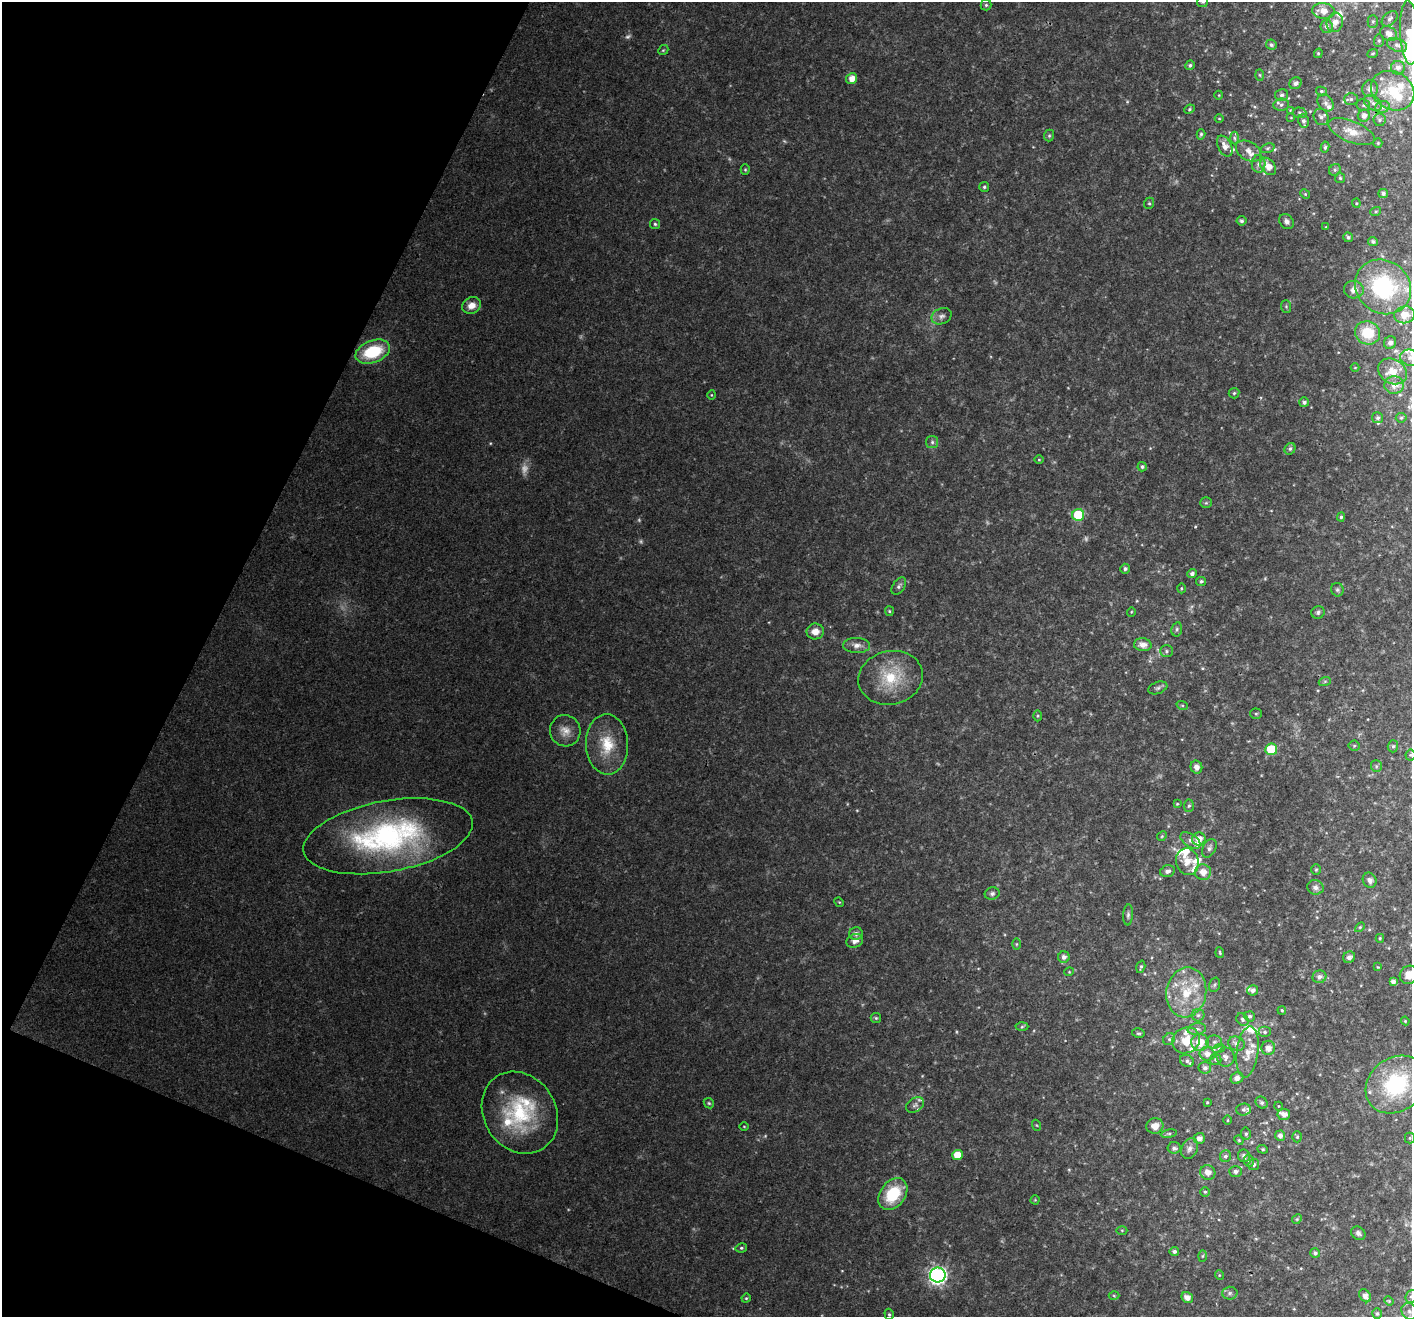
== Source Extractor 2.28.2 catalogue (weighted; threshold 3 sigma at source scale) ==
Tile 9 of 4 x 4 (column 1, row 3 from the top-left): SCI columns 52-1461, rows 1665-2979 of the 5732 x 5894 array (HDU 1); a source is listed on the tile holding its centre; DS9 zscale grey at full resolution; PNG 1414 x 1319 px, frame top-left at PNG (2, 2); each listed source drawn as its Kron ellipse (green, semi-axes under 4 px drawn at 4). Shown black and unused: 20% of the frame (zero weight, under 3 of 4 exposures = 5% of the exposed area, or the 3 px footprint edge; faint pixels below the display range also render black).
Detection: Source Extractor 2.28.2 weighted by HDU 2 'WHT'; one run over the whole footprint, this tile lists its part. Background 0.0308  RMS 0.0034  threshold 0.0155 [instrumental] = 3 sigma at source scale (4.5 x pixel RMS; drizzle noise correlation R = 1.50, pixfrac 1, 0.0396/0.0396 arcsec/px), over >= 5 px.
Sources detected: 275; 8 too faint to see at this stretch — neither listed nor drawn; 39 inside a brighter listed object's ellipse — not listed separately; the other 228 listed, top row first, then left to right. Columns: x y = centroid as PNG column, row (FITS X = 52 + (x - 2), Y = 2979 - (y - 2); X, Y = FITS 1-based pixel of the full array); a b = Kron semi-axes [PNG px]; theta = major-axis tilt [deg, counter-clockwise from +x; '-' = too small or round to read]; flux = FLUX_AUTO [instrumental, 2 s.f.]
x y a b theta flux
1203 2 5 5 - 0.61
986 5 5 5 - 0.62
1323 11 11 8 -6 3.6
1390 19 9 6 42 1.1
1373 21 6 5 - 0.69
1335 22 10 8 72 2.8
1326 26 6 6 - 1.2
1409 32 32 9 -87 7.8
1389 34 9 7 -32 2.3
1379 41 6 5 - 0.56
1271 45 5 5 - 0.82
1397 45 10 6 -23 1.4
663 50 5 4 - 0.42
1318 53 5 4 - 0.46
1373 53 5 3 - 0.35
1190 65 5 4 - 0.7
1398 68 7 6 - 1.8
1260 75 6 4 -88 0.44
852 78 5 5 - 3.1
1295 83 6 5 - 1.4
1370 89 8 8 - 1.5
1321 91 5 4 - 0.53
1393 91 22 18 -31 11
1219 95 4 3 - 0.26
1282 95 7 5 11 0.84
1351 99 7 5 -1 0.82
1326 103 9 7 -49 1.4
1373 103 10 6 -33 1.5
1281 105 7 6 - 0.93
1363 105 7 6 - 0.73
1382 107 7 6 - 1.1
1189 109 5 4 - 0.49
1290 110 4 4 - 0.32
1300 113 7 5 -3 0.65
1364 116 6 6 - 1.7
1321 117 8 7 - 1.4
1219 118 4 3 - 0.29
1291 118 4 2 - 0.25
1379 120 6 6 - 0.84
1303 121 7 5 -77 0.99
1351 132 25 10 -22 5.3
1201 134 5 4 - 0.51
1049 136 6 5 - 0.58
1234 138 6 4 -88 0.57
1378 143 5 4 - 0.39
1225 146 11 6 -63 2.5
1325 147 5 4 - 0.6
1267 148 7 4 20 0.59
1249 151 14 9 -33 2.7
1259 164 9 7 87 1.2
1268 166 10 6 -52 3.4
745 170 5 4 - 0.43
1335 170 6 5 - 0.68
1340 178 5 5 - 0.55
984 187 5 5 - 0.59
1305 194 5 4 - 0.39
1383 194 5 4 - 1
1149 203 6 5 - 0.57
1356 203 4 4 - 0.38
1376 211 5 3 - 0.43
1242 221 5 4 - 0.7
1286 222 8 6 -46 1.2
655 224 5 5 - 0.58
1326 227 3 2 - 0.26
1348 237 5 4 - 0.79
1373 242 5 4 - 0.68
1383 287 29 26 -39 33
1354 290 10 9 - 2.1
472 305 10 8 26 3
1286 306 6 5 - 0.53
1404 315 10 8 8 3.9
942 316 10 7 23 1.5
1367 333 13 11 -22 9
1390 343 6 6 - 1.2
373 352 18 11 21 18
1410 358 10 8 -13 1.9
1355 368 4 3 - 0.22
1392 371 15 12 -31 4.3
1394 385 10 9 - 2.6
1234 393 5 5 - 0.52
711 395 5 3 - 0.3
1304 402 5 5 - 0.89
1378 418 5 5 - 0.82
1401 418 5 5 - 0.52
932 442 6 6 - 0.87
1290 449 6 5 - 0.79
1039 460 5 3 - 0.34
1142 467 5 4 - 0.73
1206 503 6 5 - 0.53
1078 515 6 6 - 18
1341 517 4 4 - 0.54
1125 569 5 5 - 0.93
1192 574 5 4 - 1.1
1201 581 5 4 - 0.62
899 586 10 6 55 0.96
1181 588 5 3 - 0.39
1337 590 7 6 - 0.68
889 611 5 4 - 0.43
1131 612 5 3 - 0.29
1318 612 6 6 - 0.78
1177 629 7 5 77 0.73
815 631 9 8 - 3
857 645 13 7 -2 2.2
1143 645 9 6 -3 2.6
1166 651 6 5 - 0.73
891 678 32 26 12 16
1325 681 6 4 19 0.47
1158 688 10 6 21 0.92
1182 705 6 3 -19 0.49
1256 714 6 5 - 0.53
1038 716 5 3 - 0.4
565 731 16 15 - 4
607 744 30 21 -88 12
1354 746 5 5 - 0.44
1393 746 6 5 - 0.63
1271 749 6 6 - 15
1410 755 5 5 - 0.46
1376 766 6 5 - 0.68
1196 767 6 6 - 1.9
1177 804 3 3 - 0.3
1189 806 6 5 - 0.65
388 836 86 35 10 84
1162 836 5 4 - 0.41
1199 839 7 6 - 3
1190 840 11 6 -33 1.5
1209 848 10 6 62 1.2
1187 862 13 11 -76 4.4
1316 870 5 5 - 0.46
1167 871 7 5 17 1.4
1203 872 8 8 - 3.4
1370 880 8 6 -61 1.3
1315 887 8 7 - 1.5
992 893 7 6 - 0.89
839 902 5 4 - 0.36
1128 915 10 5 86 0.89
1360 927 6 3 45 0.43
856 933 7 6 - 1.3
1380 938 4 3 - 0.43
855 941 8 6 20 2.1
1016 944 6 4 90 0.44
1220 953 5 3 - 0.4
1064 957 5 5 - 1.4
1349 957 6 5 - 1.3
1141 967 6 3 73 0.54
1378 967 4 3 - 0.24
1069 972 5 3 - 0.28
1409 975 10 8 46 3.8
1319 977 7 6 - 1.5
1393 982 4 4 - 1.4
1214 985 7 5 72 0.66
1252 990 5 5 - 1.5
1186 992 25 20 80 14
1282 1010 4 3 - 0.45
1198 1015 6 6 - 0.87
1250 1016 5 5 - 0.67
876 1018 5 5 - 0.5
1242 1019 7 5 -50 0.81
1405 1021 4 3 - 0.35
1022 1027 6 4 2 0.53
1197 1029 9 6 9 1.2
1265 1032 6 5 - 0.74
1138 1033 6 4 -13 0.55
1169 1039 6 5 - 0.81
1186 1040 14 12 25 7.1
1200 1042 9 8 - 5.9
1214 1042 8 6 1 1.2
1237 1044 8 7 - 1.6
1219 1048 6 4 17 0.61
1268 1048 7 6 - 2.1
1247 1052 26 10 83 5
1207 1054 7 6 - 2.2
1225 1057 9 9 - 1.7
1216 1059 6 5 - 0.64
1187 1061 7 5 -27 0.84
1205 1068 6 6 - 1.3
1237 1078 6 5 - 1.6
1396 1085 32 26 39 31
1207 1102 3 2 - 0.34
709 1103 6 4 -44 0.5
1262 1103 6 5 - 0.81
915 1105 10 6 33 1.1
1278 1106 4 3 - 0.27
1243 1109 7 6 - 0.85
520 1113 43 36 -57 29
1284 1114 6 5 - 1.8
1227 1120 4 3 - 0.31
1036 1125 5 3 - 0.33
744 1126 5 3 - 0.28
1155 1126 8 7 - 3
1169 1134 8 4 8 0.62
1246 1134 6 5 - 0.65
1280 1136 5 5 - 1.6
1297 1137 5 4 - 0.48
1199 1138 5 5 - 1.9
1410 1138 5 5 - 0.47
1239 1140 5 4 - 0.37
1174 1148 6 6 - 0.9
1190 1149 11 8 65 1.6
1263 1149 5 4 - 0.46
957 1155 5 5 - 4.8
1225 1156 6 5 - 0.9
1244 1156 6 6 - 1.2
1249 1161 6 5 - 0.7
1254 1165 5 5 - 0.9
1236 1171 6 5 - 1
1208 1172 8 7 - 2.7
1205 1192 5 5 - 0.51
893 1194 17 12 53 14
1035 1200 4 4 - 0.35
1297 1219 5 4 - 0.4
1122 1230 5 3 - 0.37
1358 1233 8 6 -36 1
741 1248 6 4 12 0.59
1174 1251 4 4 - 1
1315 1253 5 4 - 1
1203 1256 5 3 - 0.4
938 1275 8 7 - 120
1219 1275 5 3 - 0.29
1230 1293 7 6 - 0.96
1114 1296 5 3 - 0.36
1365 1296 7 5 -53 1.9
1411 1296 6 5 - 0.86
746 1298 5 4 - 0.4
1187 1298 6 5 - 2.5
1389 1301 5 4 - 0.33
1409 1311 9 7 -44 1.4
889 1314 6 4 -74 0.58
1377 1314 5 5 - 0.59
Isophote crosses this tile's border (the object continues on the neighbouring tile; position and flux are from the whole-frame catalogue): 6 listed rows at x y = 1203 2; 1409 32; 1410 358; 1409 975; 1396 1085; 1411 1296
Unlisted compact peaks at least as high as the median listed source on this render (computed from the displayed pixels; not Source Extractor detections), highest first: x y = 1195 527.